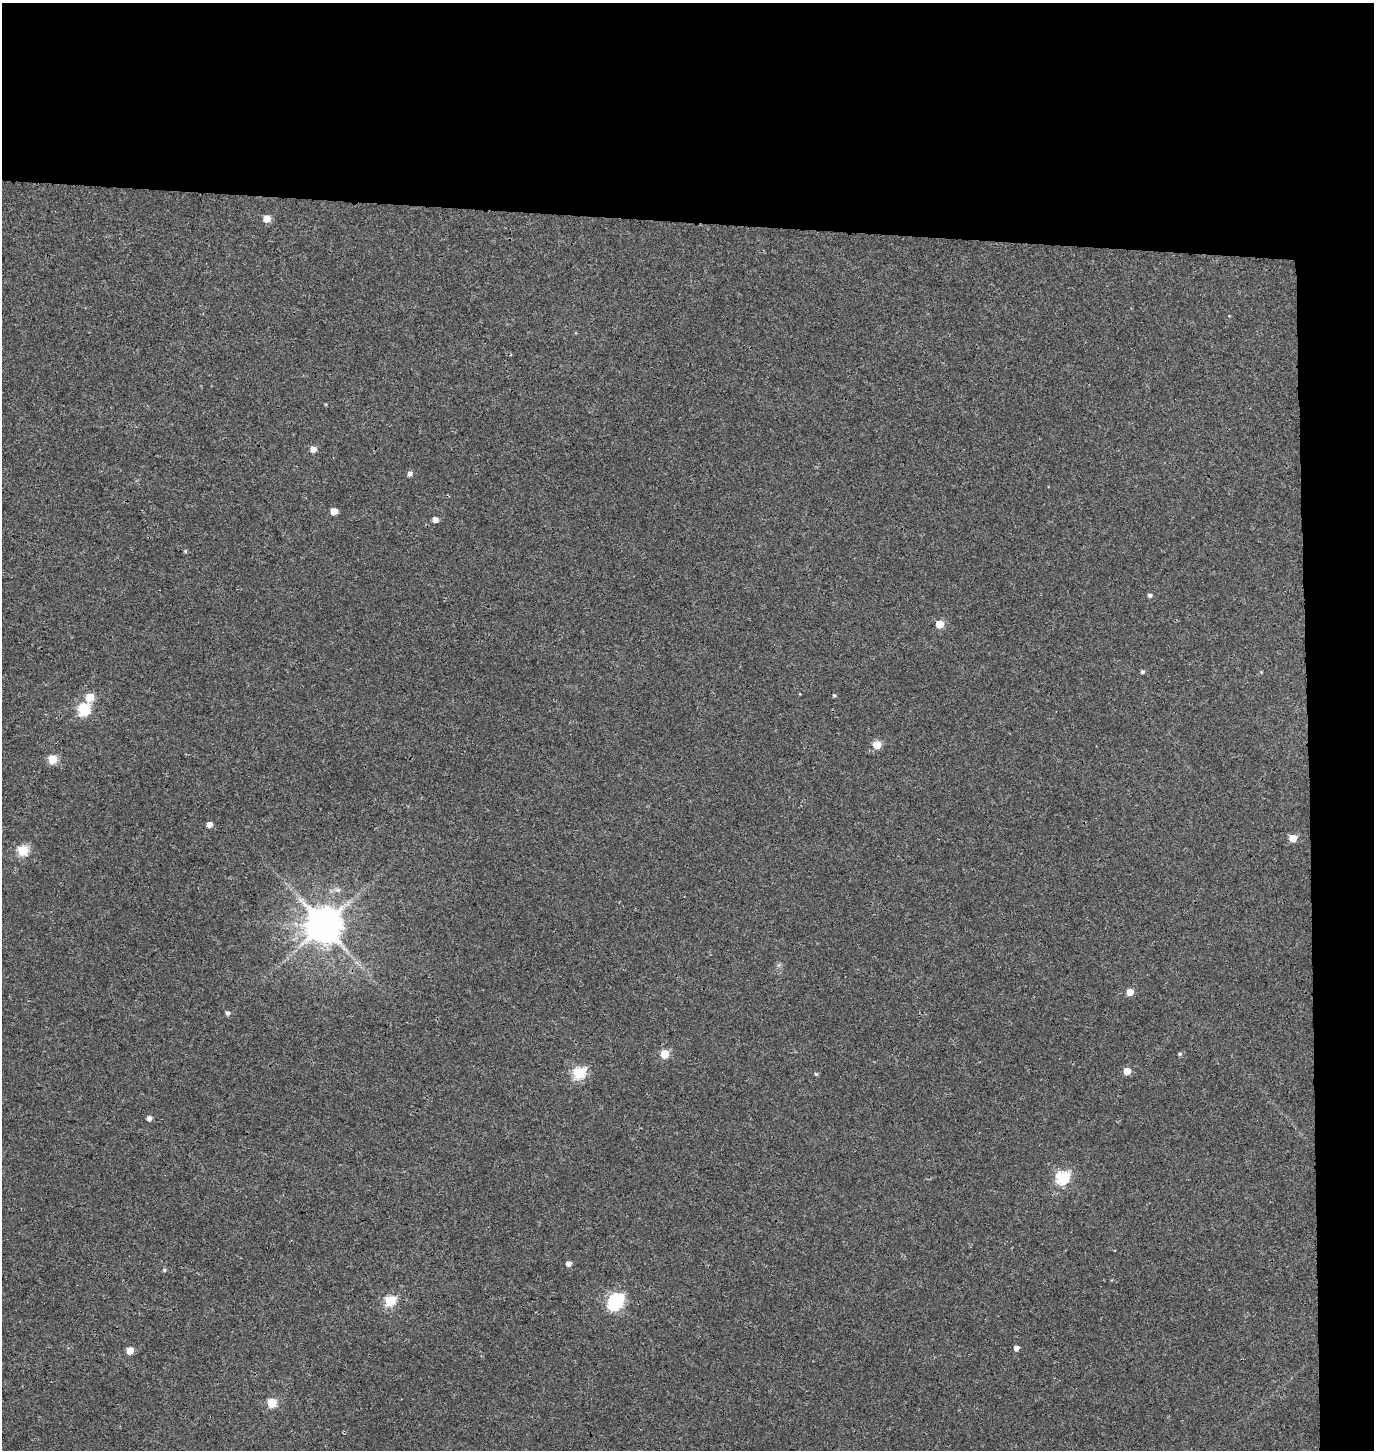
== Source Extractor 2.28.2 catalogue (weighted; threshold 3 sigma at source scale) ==
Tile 3 of 3 x 3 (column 3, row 1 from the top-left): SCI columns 3016-4387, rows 2908-4355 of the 4656 x 4358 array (HDU 1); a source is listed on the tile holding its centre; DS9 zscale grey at full resolution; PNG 1376 x 1452 px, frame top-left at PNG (2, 3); no overlay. Shown black and unused: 19% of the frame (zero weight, under 3 of 4 exposures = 5% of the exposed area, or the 3 px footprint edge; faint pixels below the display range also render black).
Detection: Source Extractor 2.28.2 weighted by HDU 2 'WHT'; one run over the whole footprint, this tile lists its part. Background 0.0327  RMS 0.0043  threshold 0.0193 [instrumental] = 3 sigma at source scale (4.5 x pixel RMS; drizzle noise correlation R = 1.50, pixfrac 1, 0.0396/0.0396 arcsec/px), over >= 5 px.
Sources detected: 35; all 35 listed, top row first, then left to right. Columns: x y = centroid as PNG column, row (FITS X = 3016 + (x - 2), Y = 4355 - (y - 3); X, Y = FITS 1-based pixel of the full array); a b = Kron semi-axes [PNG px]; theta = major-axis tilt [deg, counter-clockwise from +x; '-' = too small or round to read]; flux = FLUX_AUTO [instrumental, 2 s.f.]
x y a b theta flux
267 219 5 5 - 7.2
313 449 5 5 - 3.4
410 474 5 5 - 1.5
334 511 5 5 - 5.7
435 520 5 4 - 3.4
185 551 5 4 - 0.5
1150 595 5 5 - 1
939 624 5 5 - 11
1142 672 4 4 - 0.86
834 695 4 4 - 0.59
90 697 5 5 - 11
84 709 6 6 - 43
877 745 5 5 - 14
52 759 5 5 - 16
210 824 5 4 - 3.1
1293 838 5 5 - 8.9
23 851 5 5 - 31
338 890 7 6 - 1.3
324 925 10 10 - 1200
1130 992 5 5 - 5.6
228 1013 5 5 - 1.1
665 1054 5 5 - 16
1180 1054 5 4 - 0.68
1127 1071 5 5 - 8
579 1073 6 5 - 44
816 1074 4 4 - 0.6
149 1118 5 4 - 1.9
1062 1178 6 6 - 62
569 1264 4 4 - 2.6
164 1270 5 4 - 0.63
390 1301 6 5 - 34
615 1301 9 6 69 95
1016 1348 5 5 - 2.3
130 1351 5 5 - 7.4
272 1403 5 5 - 20